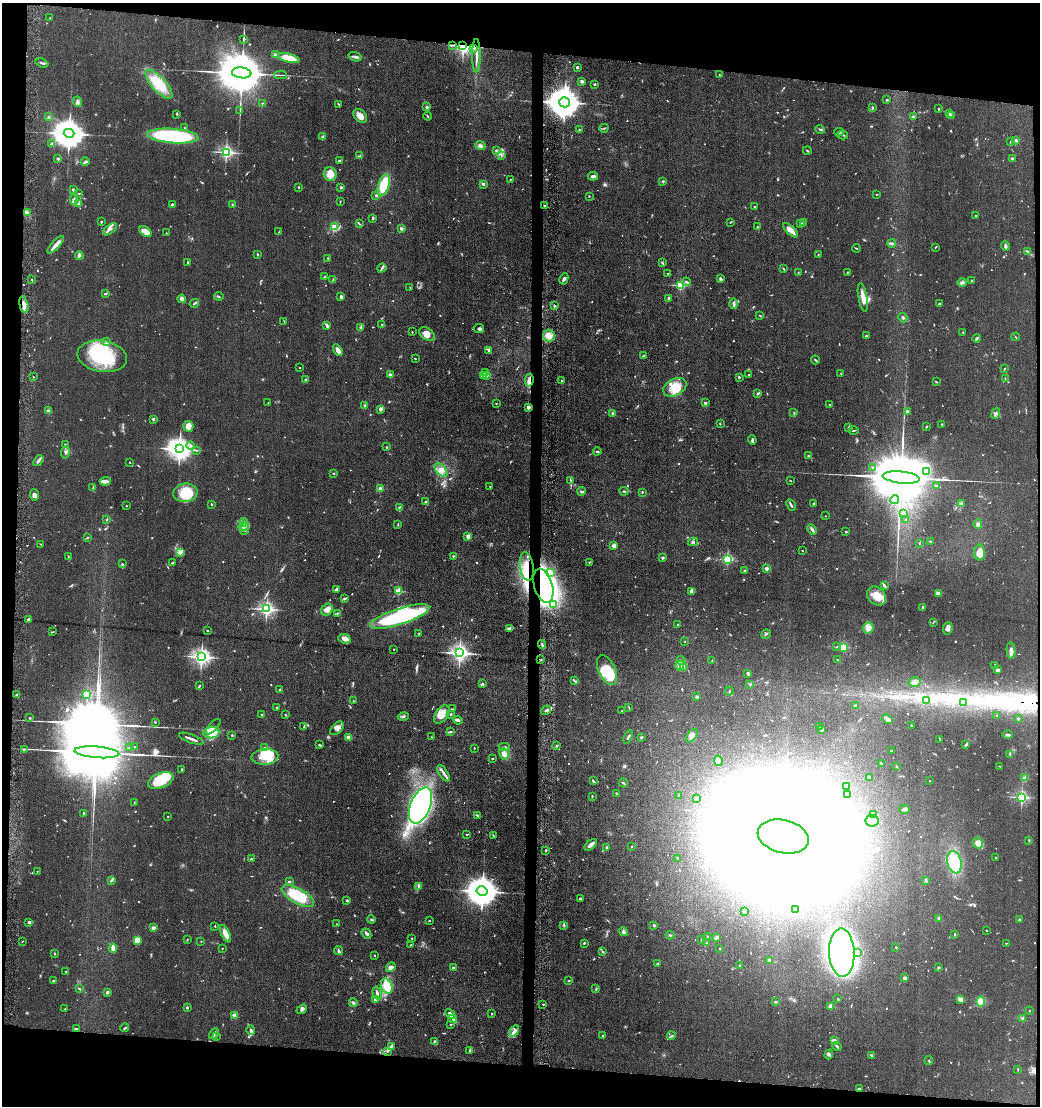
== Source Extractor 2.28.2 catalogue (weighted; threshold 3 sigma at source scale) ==
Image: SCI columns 111-4262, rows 5-4420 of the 4507 x 4427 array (HDU 1 of 3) = the unmasked area's bounding box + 8 px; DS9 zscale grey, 4 x 4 block average (1 PNG px = mean of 4 x 4 image px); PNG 1042 x 1108 px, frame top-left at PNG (2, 3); each listed source drawn as its Kron ellipse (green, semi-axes under 4 px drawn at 4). Shown black and unused: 11% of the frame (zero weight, under 6 of 11 exposures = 3% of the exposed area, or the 3 px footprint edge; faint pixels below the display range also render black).
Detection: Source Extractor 2.28.2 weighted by HDU 2 'WHT'. Background 0.0677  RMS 0.0054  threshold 0.022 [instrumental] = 3 sigma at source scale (4.09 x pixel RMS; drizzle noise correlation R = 1.36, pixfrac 0.8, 0.05/0.05 arcsec/px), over >= 5 px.
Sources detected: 1086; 30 too faint to see at this stretch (4 x 4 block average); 42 inside a brighter object's white glare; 4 cosmic-ray / hot-pixel residue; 6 long thin detections or spike segments (spike, bleed or trail) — neither listed nor drawn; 29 coinciding with a brighter row at this scale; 68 inside a brighter listed object's ellipse — not listed separately; of the other 907, all 500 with FLUX_AUTO >= 1.62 (the completeness limit of this list) listed and drawn (407 fainter detections not listed), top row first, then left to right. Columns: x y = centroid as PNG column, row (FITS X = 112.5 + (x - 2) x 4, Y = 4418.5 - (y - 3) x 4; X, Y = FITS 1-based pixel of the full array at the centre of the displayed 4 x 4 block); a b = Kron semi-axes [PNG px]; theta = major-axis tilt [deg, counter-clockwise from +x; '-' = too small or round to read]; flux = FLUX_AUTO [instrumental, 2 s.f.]
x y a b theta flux
50 18 2 2 - 1.7
243 39 3 2 - 1.7
453 45 3 2 - 2.7
463 46 2 2 - 1300
474 48 3 2 - 4
275 54 3 2 - 2.9
476 56 17 2 -90 17
355 57 7 3 -18 7.6
289 58 11 4 -14 100
42 63 7 2 -20 5.1
577 67 2 2 - 5.8
242 73 10 5 -7 33000
281 75 6 2 -1 4.3
720 75 2 2 - 1.7
582 81 3 2 - 10
159 84 18 7 -48 98
595 84 2 2 - 9.9
887 100 3 2 - 2.7
77 102 5 2 - 4.5
565 102 5 5 - 8700
262 103 2 2 - 2.2
339 104 4 2 - 1.9
427 107 2 2 - 27
872 107 3 2 - 3.1
939 109 2 2 - 4
240 111 3 2 - 1.9
177 114 4 2 - 2.9
950 114 2 2 - 1.9
360 116 8 5 -47 25
428 116 4 2 - 3.5
952 116 3 2 - 4.1
48 117 3 2 - 2.7
913 117 2 2 - 34
185 128 2 2 - 2.8
604 128 4 2 - 2.3
579 129 2 2 - 1.9
820 129 5 2 - 4.2
839 132 4 2 - 5.9
69 133 5 4 - 7700
843 135 5 2 - 3.8
173 136 26 7 -4 390
322 136 3 3 - 4.6
1016 140 3 2 - 2.9
1010 141 4 2 - 2.6
52 143 4 2 - 5
480 145 5 4 - 8.6
496 150 3 2 - 3.1
807 150 4 2 - 3.4
226 152 2 2 - 820
360 156 3 2 - 2.7
502 156 3 2 - 2.1
58 158 3 2 - 3.8
1012 159 2 2 - 4.9
340 161 4 2 - 9.5
85 162 4 2 - 4.8
330 174 7 6 - 33
593 176 5 3 - 9.3
510 179 2 2 - 1.8
663 181 2 2 - 3.1
483 184 4 2 - 4.1
384 185 11 5 73 100
299 187 2 2 - 2.1
341 187 2 2 - 19
73 190 2 2 - 5.7
79 193 3 2 - 2.2
876 194 2 2 - 1.6
376 195 2 2 - 4.2
589 196 2 2 - 1.8
74 200 5 3 - 8.2
340 201 3 2 - 1.7
78 204 4 2 - 5.4
172 204 2 2 - 5.6
232 205 2 2 - 2.5
544 205 2 2 - 1.6
754 206 2 2 - 1.7
27 213 3 2 - 3.5
975 216 2 2 - 5.9
373 218 3 2 - 5.6
101 222 2 2 - 5.1
730 222 3 2 - 2.3
803 223 3 3 - 3.5
359 224 3 2 - 2.1
800 224 2 2 - 5.8
335 227 2 2 - 43
757 227 2 2 - 3.3
401 228 2 2 - 31
110 229 8 3 40 9.3
791 230 9 3 -43 28
146 232 7 4 -38 32
279 232 2 2 - 7
166 233 2 2 - 2
892 243 4 3 - 5.1
56 245 11 3 47 17
1005 246 5 3 - 5.7
935 247 2 2 - 2.4
856 248 4 2 - 2.1
1027 251 4 2 - 5.1
257 254 3 2 - 3.3
79 255 4 3 - 11
818 255 2 2 - 1.9
327 258 3 2 - 2
188 263 3 2 - 3.9
662 263 3 2 - 3.4
382 268 5 2 - 5
784 269 4 2 - 2.1
798 272 2 2 - 1.7
847 272 3 2 - 1.8
668 273 3 2 - 1.9
325 277 3 2 - 3.3
32 279 3 2 - 2.2
564 279 6 2 64 7.3
721 279 4 2 - 5.1
333 280 3 2 - 2.9
971 281 3 2 - 2.5
687 282 4 2 - 4.6
962 282 5 3 - 6.5
680 285 2 2 - 270
410 287 2 2 - 2.2
105 294 3 2 - 3.6
219 296 5 2 - 4
341 297 3 2 - 7.8
863 297 14 4 -80 26
182 299 4 3 - 20
668 299 4 2 - 3.4
194 303 5 2 - 6.1
939 303 3 2 - 4.2
734 304 5 2 - 8.6
24 305 8 3 -76 15
554 306 3 2 - 3.5
760 316 3 2 - 2.1
903 318 5 2 - 3.9
284 321 3 2 - 1.8
382 325 2 2 - 1.7
327 326 4 3 - 6.7
361 328 3 2 - 2.5
479 328 5 3 - 8.4
412 332 2 2 - 2
963 332 2 2 - 2.1
427 334 9 6 -34 26
549 336 6 6 - 21
866 336 3 2 - 2.3
1016 337 4 2 - 1.9
977 338 4 3 - 4.6
107 342 2 2 - 28
338 350 6 3 -60 16
488 350 3 3 - 4.2
102 356 25 15 -10 230
644 356 3 2 - 6.2
415 358 2 2 - 2.3
815 360 4 2 - 4.5
300 368 2 2 - 1.7
1004 369 2 2 - 3.4
486 373 2 2 - 2.1
841 373 2 2 - 2.2
390 375 2 2 - 14
483 375 3 3 - 4.9
749 375 2 2 - 3.1
487 376 3 3 - 5.4
33 377 2 2 - 3.3
739 377 2 2 - 4.6
305 379 2 2 - 2.8
1005 379 2 2 - 1.8
529 380 6 4 81 14
562 380 2 2 - 1.7
937 382 3 2 - 2.4
675 387 12 8 29 51
757 394 3 2 - 4
268 403 2 2 - 2.4
496 403 2 2 - 1.9
705 403 3 2 - 4.9
364 405 3 2 - 3.5
829 405 2 2 - 2.5
528 407 3 2 - 9.2
380 409 2 2 - 30
48 411 2 2 - 43
907 411 3 3 - 6.4
794 412 4 2 - 2.2
613 413 3 3 - 4.3
996 413 6 3 70 6.4
153 419 4 2 - 3.6
720 424 2 2 - 2
942 424 3 2 - 5.9
188 426 5 5 - 31
927 426 2 2 - 2.1
848 427 3 2 - 3.6
854 430 5 2 - 2.5
752 440 4 2 - 6.6
65 444 2 2 - 3
191 446 4 2 - 4.5
386 447 2 2 - 2.1
179 449 4 3 - 3400
196 450 3 2 - 1.9
597 451 4 2 - 3
65 452 6 2 81 4.4
808 456 3 2 - 3.3
38 460 6 2 53 11
129 462 2 2 - 1.7
872 467 2 2 - 1.7
441 470 8 4 -47 18
926 472 4 3 - 8.8
333 473 2 2 - 2
901 477 18 6 -6 74000
570 480 3 2 - 2.4
105 481 5 3 - 8.3
791 481 3 2 - 1.8
490 486 2 2 - 1.7
937 486 4 2 - 3.7
93 488 3 2 - 3.7
380 489 2 2 - 60
582 491 4 2 - 3.9
624 491 4 2 - 3.3
642 492 3 2 - 2.3
185 493 12 9 7 100
34 495 6 4 -87 8.2
895 500 4 2 - 8.5
426 502 3 2 - 7.7
211 504 3 2 - 2.5
814 504 3 2 - 5.3
961 504 4 3 - 4.6
791 505 6 2 -63 6.4
126 506 2 2 - 2.9
399 507 3 2 - 2.2
904 513 4 2 - 6.6
826 516 2 2 - 1.6
107 519 2 2 - 5.2
906 519 4 2 - 2.7
244 522 4 4 - 13
978 524 5 3 - 5.2
398 525 2 2 - 1.6
243 526 5 3 - 9
245 529 6 2 80 6.2
812 529 5 2 - 8.2
846 532 2 2 - 3.5
468 536 2 2 - 69
87 538 2 2 - 1.9
931 541 3 2 - 1.7
693 542 5 2 - 3.9
919 543 2 2 - 1.8
40 544 3 2 - 1.9
614 545 4 3 - 11
802 551 2 2 - 1.9
181 553 3 2 - 4.7
980 553 8 5 88 27
453 556 2 2 - 2.7
68 557 3 2 - 2.8
663 558 2 2 - 20
727 559 2 2 - 270
589 562 2 2 - 2.1
173 563 3 2 - 7.4
122 564 2 2 - 2.8
527 566 14 7 -81 57
767 568 2 2 - 37
745 571 3 2 - 4.4
551 572 4 3 - 14
884 585 3 2 - 5.3
543 586 17 9 -73 1500
336 589 4 2 - 8.9
398 591 2 2 - 150
692 591 4 4 - 14
938 594 4 2 - 25
876 596 10 8 -46 44
344 598 3 2 - 2.6
554 604 4 3 - 11
922 607 3 2 - 4.7
266 609 2 2 - 960
327 610 6 5 - 24
337 613 2 2 - 1.7
400 616 31 8 18 520
28 620 3 2 - 8.9
933 622 3 2 - 1.9
678 624 2 2 - 2.5
510 628 4 2 - 10
868 628 6 5 - 19
948 628 6 4 82 10
207 631 2 2 - 7.4
52 632 3 2 - 1.8
419 634 3 2 - 2.8
766 634 5 2 - 3.6
345 639 6 4 -24 17
685 641 2 2 - 2.2
542 644 4 2 - 3.8
836 647 2 2 - 2
843 647 2 2 - 310
394 649 2 2 - 2.8
1011 651 8 4 -84 14
459 653 3 2 - 1500
201 657 3 2 - 1400
541 660 2 2 - 2.4
681 660 4 2 - 4.8
838 660 2 2 - 1.6
712 661 3 2 - 1.7
995 665 3 2 - 2.6
680 666 5 4 - 11
683 668 2 2 - 2.1
607 670 16 8 -65 110
998 670 4 2 - 8.6
748 673 3 2 - 9.2
574 681 3 2 - 3.1
915 682 6 4 11 11
482 684 3 2 - 4.3
749 684 3 2 - 1.8
199 686 3 2 - 3.8
280 690 3 2 - 4.5
729 691 4 2 - 2.2
87 694 2 2 - 180
17 695 2 2 - 27
697 696 2 2 - 22
926 700 2 2 - 2.6
353 701 2 2 - 1.8
964 703 3 2 - 3.7
855 706 2 2 - 23
276 707 2 2 - 4.5
629 708 3 2 - 1.7
452 709 3 2 - 3.2
546 710 5 2 - 7.8
622 711 2 2 - 4.2
442 714 10 6 55 44
450 714 3 2 - 4.4
261 715 2 2 - 2.2
286 715 3 2 - 2.4
996 715 2 2 - 1.9
403 716 5 2 - 5.3
30 718 2 2 - 2.4
888 719 6 3 -30 9.4
1018 719 2 2 - 11
458 720 4 3 - 5.2
155 722 2 2 - 4.4
911 726 2 2 - 1.9
213 727 10 2 46 7.5
304 727 4 2 - 2.9
819 727 3 2 - 3.9
337 728 8 5 46 12
822 730 3 2 - 3.6
451 732 3 2 - 2.7
211 733 8 5 8 32
232 735 2 2 - 3.5
1008 735 5 2 - 5.3
692 736 8 4 52 14
349 737 4 2 - 14
432 737 3 2 - 1.8
628 737 7 2 66 5.1
641 737 3 2 - 3.5
191 739 13 2 -20 14
940 740 3 2 - 2.3
966 744 4 2 - 5.4
320 745 3 2 - 4.1
557 746 3 2 - 2.3
135 747 2 2 - 2.2
504 747 5 2 - 4.1
130 748 2 2 - 1.9
264 748 3 2 - 3
474 748 2 2 - 2.5
24 749 4 2 - 2.8
891 750 2 2 - 2.7
97 752 22 5 -5 86000
504 754 6 3 -62 17
1010 755 2 2 - 1.8
265 757 13 7 4 59
492 758 3 2 - 2.3
718 761 5 2 - 8.7
881 763 2 2 - 2.6
897 766 3 2 - 2.2
999 766 3 2 - 1.8
182 769 2 2 - 2.1
443 773 9 3 -56 11
869 777 2 2 - 5.7
1025 778 4 3 - 11
161 780 13 7 20 110
593 781 4 2 - 3.8
930 781 2 2 - 3.1
623 783 4 2 - 5.1
846 786 4 2 - 3.5
617 793 3 2 - 2.5
848 794 2 2 - 1.7
592 796 3 2 - 2.4
678 796 2 2 - 1.7
1022 797 2 2 - 570
697 798 3 2 - 7.4
134 802 2 2 - 1.7
420 805 19 10 68 750
905 809 5 2 - 5.4
83 813 2 2 - 2.5
874 814 2 2 - 1.6
477 815 4 2 - 3.9
168 817 2 2 - 5
872 821 6 6 - 28
467 835 2 2 - 1.9
493 836 2 2 - 1.8
783 836 26 16 -14 44000
1029 840 3 2 - 2.1
978 843 5 5 - 27
591 845 7 3 43 14
632 846 2 2 - 5.6
607 847 2 2 - 20
546 850 2 2 - 3.3
677 858 2 2 - 2.6
996 858 2 2 - 2.6
251 859 2 2 - 4.1
954 862 11 7 -78 110
37 871 2 2 - 2.2
926 880 3 2 - 3
111 881 4 2 - 4
289 881 3 2 - 2.9
418 886 4 2 - 4.6
482 891 5 4 - 8000
298 896 18 7 -29 130
580 899 3 2 - 5.2
347 901 3 2 - 3.7
796 910 3 2 - 3.2
744 912 2 2 - 4.9
939 918 2 2 - 4.4
371 920 4 2 - 4.1
429 920 2 2 - 3
1019 920 3 3 - 3.8
29 922 3 2 - 7.5
337 924 2 2 - 1.7
564 925 3 2 - 3.6
654 925 2 2 - 8.8
215 926 3 2 - 1.8
153 928 2 2 - 57
986 930 2 2 - 3.5
623 932 5 4 - 7.4
225 934 9 3 -64 29
366 934 5 2 - 8.8
670 935 4 2 - 3.3
955 935 2 2 - 2.2
708 937 3 2 - 1.9
716 937 2 2 - 1.8
412 938 3 2 - 1.9
137 940 3 2 - 44
187 940 2 2 - 2
702 940 2 2 - 3.7
22 941 2 2 - 1.9
201 941 2 2 - 1.7
584 943 2 2 - 5.2
706 943 2 2 - 1.8
1006 943 2 2 - 1.8
411 945 3 2 - 2.5
896 947 2 2 - 5
113 948 4 2 - 29
222 948 2 2 - 3
719 949 2 2 - 1.9
339 950 4 2 - 6.7
602 951 4 2 - 3.1
842 953 24 12 -87 1700
857 953 2 2 - 1.9
55 954 3 2 - 2.3
374 956 2 2 - 2
769 960 2 2 - 25
658 964 2 2 - 23
740 966 3 2 - 3.1
391 967 5 4 - 16
938 967 3 2 - 2.7
453 968 3 2 - 10
66 972 2 2 - 1.9
905 978 2 2 - 41
569 980 3 2 - 2
53 981 3 2 - 2.9
387 986 8 5 -67 74
79 989 3 2 - 2.9
596 989 3 2 - 2.6
107 992 3 3 - 5
377 993 6 2 -75 7.6
838 999 3 2 - 3.1
960 999 3 2 - 31
375 1000 2 2 - 39
981 1001 5 4 - 41
776 1002 4 2 - 3.2
353 1003 4 3 - 5.8
543 1004 3 2 - 2.1
831 1006 3 3 - 13
187 1008 2 2 - 20
65 1009 2 2 - 1.8
302 1009 6 3 40 8.1
1029 1011 2 2 - 2.3
450 1014 6 3 -48 15
491 1014 2 2 - 1.8
235 1015 2 2 - 81
1022 1018 3 2 - 2.9
453 1019 4 3 - 5.8
450 1024 2 2 - 2.1
125 1028 4 2 - 4.3
76 1029 4 2 - 4.9
251 1030 5 2 - 9.5
514 1031 6 4 55 12
214 1034 6 2 57 8.6
216 1036 3 2 - 2.7
603 1036 2 2 - 15
671 1036 4 2 - 4.2
835 1040 4 2 - 4.2
434 1041 2 2 - 1.8
391 1046 3 2 - 5.6
837 1046 5 2 - 4.5
469 1050 3 2 - 3.5
387 1051 4 3 - 4.9
829 1054 5 3 - 5.6
871 1055 3 2 - 3.6
929 1061 4 2 - 2.1
1018 1069 4 2 - 2.4
859 1089 3 2 - 7.1
Overlapping masked pixels (flux is a lower limit): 6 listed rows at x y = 463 46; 474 48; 529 380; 527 566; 543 586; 541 660
Diffuse or blended objects may show on this block-average render without a row.